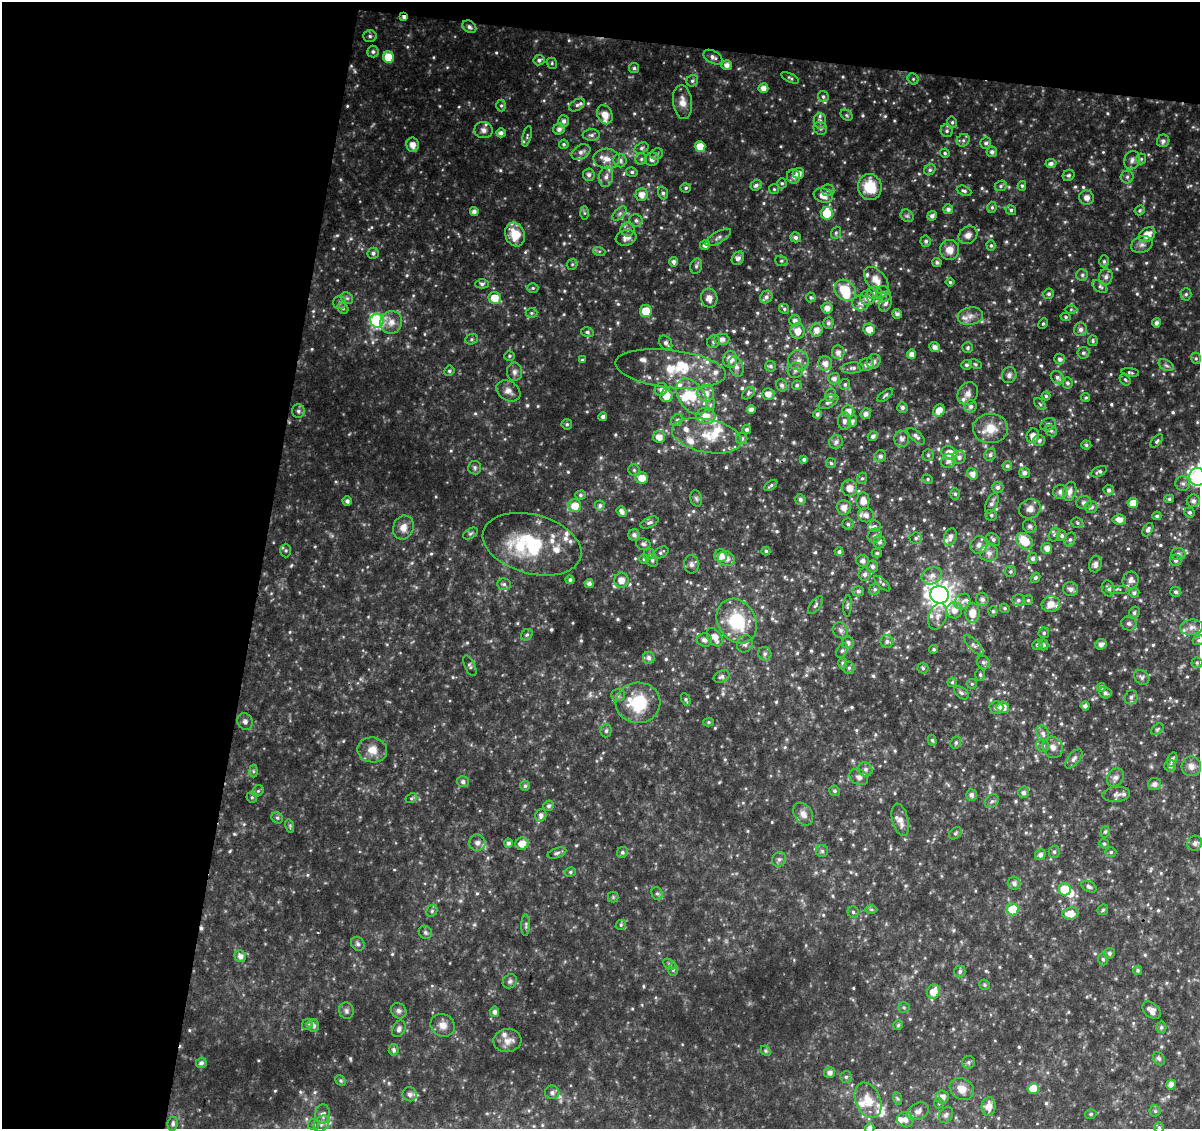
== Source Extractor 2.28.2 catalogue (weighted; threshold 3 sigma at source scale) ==
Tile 1 of 2 x 2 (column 1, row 1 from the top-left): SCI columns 1-1198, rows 1256-2382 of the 2397 x 2495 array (HDU 1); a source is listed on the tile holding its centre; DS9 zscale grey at full resolution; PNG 1202 x 1131 px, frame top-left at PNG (2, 2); each listed source drawn as its Kron ellipse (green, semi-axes under 4 px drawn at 4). Shown black and unused: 25% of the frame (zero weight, under 2 of 3 exposures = <1% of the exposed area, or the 3 px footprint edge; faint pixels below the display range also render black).
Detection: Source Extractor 2.28.2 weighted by HDU 2 'WHT'; one run over the whole footprint, this tile lists its part. Background 0.069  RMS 0.0098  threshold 0.0443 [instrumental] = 3 sigma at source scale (4.5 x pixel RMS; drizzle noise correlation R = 1.50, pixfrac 1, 0.0396/0.0396 arcsec/px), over >= 5 px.
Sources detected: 763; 2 too faint to see at this stretch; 3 inside a brighter object's white glare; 1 cosmic-ray / hot-pixel residue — neither listed nor drawn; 55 inside a brighter listed object's ellipse — not listed separately; of the other 702, all 500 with FLUX_AUTO >= 1.43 (the completeness limit of this list) listed and drawn (202 fainter detections not listed), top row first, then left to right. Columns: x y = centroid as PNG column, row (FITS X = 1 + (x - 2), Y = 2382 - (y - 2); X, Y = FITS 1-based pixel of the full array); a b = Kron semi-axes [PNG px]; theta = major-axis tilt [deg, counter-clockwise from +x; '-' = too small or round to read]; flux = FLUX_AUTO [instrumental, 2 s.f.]
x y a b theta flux
404 17 4 3 - 3.7
469 27 7 5 -34 3.2
370 36 7 5 -3 2.3
373 52 6 5 - 2.4
388 57 6 5 - 23
713 57 10 6 -30 3.3
539 60 5 5 - 2.6
552 63 6 5 - 1.5
727 65 5 5 - 5
634 68 5 5 - 2
790 78 9 4 -25 1.8
913 79 6 5 - 1.6
692 81 6 5 - 2.1
763 88 5 5 - 6.2
823 96 6 5 - 2
682 102 17 9 -83 8.9
501 105 6 5 - 1.7
577 105 8 5 30 3.2
605 115 10 7 -64 10
846 115 6 5 - 1.5
564 121 6 5 - 3.6
820 121 7 6 - 3.4
952 122 6 4 -78 1.8
820 128 7 6 - 2.3
559 129 6 5 - 4.2
483 130 9 8 - 4
947 131 6 6 - 2.2
501 133 5 4 - 3.8
591 135 9 6 0 3
527 136 10 3 76 1.7
963 140 7 6 - 2.6
1163 141 6 6 - 2.8
986 143 6 5 - 2.4
564 144 5 4 - 1.8
412 145 7 6 - 7.5
700 146 5 5 - 14
641 148 7 5 27 2.2
581 152 10 7 30 4.5
992 152 5 5 - 3.2
945 153 4 4 - 1.7
657 154 7 5 22 2.1
607 159 13 10 -4 10
641 159 5 5 - 1.9
652 159 7 6 - 4.7
1141 159 5 5 - 1.5
620 160 7 6 - 4
1132 160 9 7 68 4
1051 163 5 4 - 3.4
930 170 6 5 - 2
632 172 6 4 -14 1.8
798 173 6 5 - 6.4
589 175 6 6 - 3.3
1069 175 6 5 - 1.8
606 177 10 7 79 4.9
794 177 7 6 - 4.5
1127 177 6 6 - 2.4
782 183 5 4 - 1.4
756 185 6 5 - 3
1001 186 6 5 - 2
1022 186 5 4 - 1.6
870 187 13 12 - 29
686 188 5 5 - 2
774 189 5 5 - 1.4
828 190 6 5 - 2.6
964 191 7 4 -22 2.4
663 193 6 5 - 2.3
641 195 6 6 - 7.8
823 196 10 7 -18 9
1086 198 7 7 - 4.9
992 207 5 4 - 1.8
948 209 5 5 - 3.1
1011 210 5 5 - 2.1
1140 210 5 4 - 1.7
474 211 4 4 - 4.5
584 213 6 4 -89 1.6
620 213 8 5 45 2.7
827 213 6 6 - 30
907 216 7 5 -42 2.1
932 216 5 4 - 3.6
636 220 6 6 - 2.8
628 229 7 7 - 3
836 233 6 5 - 1.7
515 234 12 9 -69 22
968 235 10 8 35 5.7
1147 235 9 6 34 12
718 237 14 5 30 4
795 237 5 5 - 3.2
626 238 10 7 17 5.4
926 241 5 5 - 2.5
705 245 5 4 - 4.2
1142 245 11 8 19 4.6
991 246 5 4 - 1.7
950 250 10 9 - 9.7
599 251 6 4 -17 1.5
373 253 6 5 - 2.8
738 258 7 5 55 4.1
781 261 6 5 - 1.8
1104 261 6 4 -89 2.1
674 262 5 4 - 3.1
937 262 4 4 - 2.2
572 264 6 5 - 1.5
696 266 8 5 76 2.2
1082 275 6 6 - 2.1
1106 277 8 7 - 3.9
876 280 15 9 -50 12
950 282 4 4 - 1.6
482 284 7 4 0 2.2
1100 287 8 5 -37 2.3
533 288 5 5 - 1.6
845 290 12 9 -43 28
874 293 7 6 - 3.1
883 294 8 7 - 3.3
1049 294 5 5 - 2.4
1186 294 6 5 - 1.9
766 297 7 6 - 3.4
811 297 5 5 - 1.5
347 298 7 5 -42 2.2
495 298 6 6 - 15
709 298 9 8 - 7.1
867 298 7 7 - 7.9
340 303 6 6 - 2.6
861 303 8 7 - 4.7
886 303 9 6 69 3.9
343 308 6 5 - 1.7
827 308 5 5 - 6.1
784 309 5 4 - 1.6
1071 310 6 4 1 1.4
646 311 6 6 - 18
531 313 6 5 - 1.7
897 314 5 4 - 3.1
970 316 13 8 8 6.6
1066 317 5 4 - 1.4
377 321 7 6 - 130
795 321 5 5 - 4.5
391 322 11 11 - 8.7
828 323 5 5 - 2.7
1156 323 4 4 - 3.4
1043 324 5 4 - 1.5
869 329 6 5 - 10
1081 329 7 6 - 3.8
816 330 6 6 - 7.1
798 331 8 7 - 10
587 332 6 5 - 2.3
471 339 6 5 - 1.7
722 339 7 5 -1 4.7
1093 341 5 4 - 1.7
713 342 7 6 - 2.5
666 343 8 6 -58 3.7
934 347 5 5 - 4.4
968 348 5 5 - 1.6
838 352 7 6 - 4.8
1083 353 6 5 - 2
912 354 5 4 - 5.1
509 356 5 5 - 1.5
1196 358 6 4 -69 1.5
730 359 8 7 - 9.3
1059 359 5 5 - 2.8
582 360 4 3 - 1.5
798 360 10 10 - 6.4
874 361 7 6 - 5.2
825 363 7 7 - 6.8
975 364 6 4 -27 1.5
866 365 8 6 19 3.9
966 365 5 5 - 2
1166 365 8 5 -29 2.1
770 366 5 5 - 2.2
736 367 10 7 -71 3.9
853 368 11 5 4 3.4
670 369 55 19 -6 51
795 370 8 7 - 3.6
449 371 5 4 - 1.9
514 372 9 7 89 4.2
1130 372 9 3 -7 1.7
1009 375 8 7 - 3.8
1057 377 7 6 - 3.6
834 379 6 5 - 4.5
1125 380 6 5 - 1.8
1068 383 5 5 - 2.3
845 384 5 5 - 2.1
782 385 6 5 - 2.9
797 385 5 4 - 1.9
661 389 6 6 - 3.6
508 391 13 9 -31 6.3
706 393 8 8 - 8.8
748 393 7 5 42 2
768 394 6 5 - 6.8
968 394 12 9 61 5.4
830 395 6 5 - 3.4
885 395 9 4 38 2
666 396 6 6 - 13
1046 396 4 4 - 1.5
692 397 20 13 -55 27
1086 398 4 4 - 1.5
828 402 11 5 29 3.6
1040 404 7 4 -45 1.6
710 405 6 4 71 1.6
971 406 6 6 - 3.3
902 408 5 5 - 2.1
751 409 4 4 - 4.5
298 411 7 6 - 2.6
848 411 6 6 - 7
939 411 6 5 - 9.4
817 414 4 4 - 2.3
866 414 5 5 - 4.3
706 416 9 8 - 9.4
603 417 4 4 - 3.4
677 420 6 5 - 1.8
844 421 9 6 86 4.2
852 421 6 4 84 2.4
567 424 5 5 - 1.8
1048 424 8 5 25 2.8
990 428 17 15 2 17
747 430 4 4 - 2.9
1051 431 6 5 - 1.9
707 436 35 16 -11 30
873 436 5 4 - 3.1
916 436 11 5 -42 3.3
1033 436 7 6 - 7.4
659 437 6 6 - 7.8
742 438 6 5 - 2.8
902 439 8 7 - 4.2
1039 440 6 5 - 3.1
1157 441 8 4 46 1.8
836 442 7 6 - 3.6
1086 445 5 4 - 1.6
949 453 8 6 -21 11
928 455 5 5 - 1.8
990 455 6 5 - 2.5
880 456 6 5 - 3.3
959 457 6 6 - 3.5
804 459 4 3 - 2.5
948 461 7 6 - 4.6
831 463 5 4 - 1.5
1007 466 5 4 - 2.3
475 468 7 6 - 2.6
634 470 5 5 - 1.8
1099 472 9 4 26 2.3
1024 473 5 5 - 3.5
973 474 6 5 - 6.3
1197 477 9 8 - 270
642 478 6 5 - 9.7
862 478 6 5 - 1.7
928 479 5 4 - 1.5
1183 484 7 7 - 3.4
771 485 7 3 36 1.7
998 487 6 6 - 3
849 488 8 7 - 8.7
1109 490 5 5 - 2.8
1070 491 10 6 76 5.3
1060 492 7 7 - 4.1
955 494 5 5 - 2.1
580 495 5 4 - 1.9
696 498 8 6 -73 2.1
800 499 5 5 - 2.9
1169 499 5 4 - 1.6
347 501 4 4 - 3
863 501 9 6 -90 8.5
1193 501 6 6 - 3.8
992 503 11 5 65 3.8
1084 503 8 6 3 3
1133 503 5 5 - 11
600 505 5 5 - 2.2
575 506 6 6 - 14
844 507 7 7 - 7.7
1091 507 6 6 - 3.4
1030 509 11 9 24 6
622 512 6 4 -53 3.7
1190 512 5 5 - 2.4
866 515 8 7 - 5.6
991 515 6 5 - 1.8
1157 516 4 4 - 2
1119 520 7 5 -8 6.5
649 523 9 5 23 2.5
1077 523 6 5 - 1.8
848 524 5 5 - 2
874 526 6 6 - 2.3
1030 526 7 6 - 2.4
403 528 12 10 71 8.6
1148 530 7 4 59 3.2
470 533 8 5 30 2
634 535 6 5 - 3.7
1054 535 7 5 74 2.2
875 536 7 6 - 3.2
1062 536 5 5 - 2.4
950 537 9 6 71 4.4
916 538 6 5 - 2.3
993 539 7 5 -42 2.5
1070 539 7 5 62 2.5
1024 541 9 7 -44 24
879 542 6 6 - 3.1
532 544 50 29 -15 76
643 544 7 6 - 2.5
979 545 9 8 - 4.7
1047 548 5 5 - 6.2
286 551 7 5 90 1.9
766 551 4 4 - 1.5
661 552 8 5 28 2.1
839 552 4 4 - 2.1
877 553 5 4 - 1.6
989 553 9 8 - 4.7
649 554 5 5 - 1.8
1178 554 7 6 - 3
721 556 6 6 - 10
1033 558 5 5 - 2.9
644 559 5 5 - 1.5
726 559 8 7 - 6.7
652 560 6 5 - 2
1176 560 6 5 - 2.4
863 561 6 6 - 3.3
691 564 9 7 -88 3.7
1095 564 8 6 74 4.9
873 566 6 5 - 3.5
1011 571 5 5 - 1.8
865 574 6 6 - 3.7
932 576 10 8 28 6.4
1035 578 5 4 - 2.3
570 580 4 4 - 2.5
621 580 8 7 - 8.1
1131 580 8 8 - 5.2
882 583 10 4 -44 1.8
504 584 7 5 -2 2.3
589 584 4 4 - 3.8
1108 588 8 6 -71 4.1
875 589 6 5 - 2
1071 589 7 7 - 4.3
1118 589 11 2 0 1.6
858 591 6 5 - 2.2
1175 592 5 5 - 2.2
1134 593 5 5 - 2.3
939 595 9 8 - 930
982 599 6 6 - 4.3
1018 600 6 5 - 2.2
1028 600 5 5 - 1.7
963 602 8 7 - 4.3
1051 604 9 8 - 9.2
815 605 11 5 52 2.5
848 606 11 3 87 1.7
1005 608 5 4 - 1.5
954 610 8 8 - 7.4
993 611 5 4 - 1.7
972 613 10 7 89 12
1134 613 6 5 - 2.2
938 616 13 8 70 6.9
737 621 23 19 -59 55
1129 624 8 7 - 2.7
1192 627 11 7 5 6.2
840 630 8 7 - 3.4
1044 633 5 5 - 1.9
527 635 6 5 - 1.8
715 637 10 6 -55 9.4
705 640 7 6 - 4
1198 640 6 4 22 1.5
887 641 6 6 - 3.2
848 643 6 6 - 3.1
745 644 9 7 58 4
1101 644 6 5 - 4.4
974 645 12 5 -46 3.2
1037 645 5 5 - 2
1043 645 5 5 - 2.4
934 649 4 4 - 1.7
842 651 8 5 62 2.3
765 654 7 6 - 2.8
649 658 6 6 - 3.6
983 662 7 6 - 2.8
842 663 6 4 -90 1.5
1197 663 5 5 - 1.6
470 666 11 5 -66 2.3
849 668 6 5 - 2.1
923 668 5 5 - 1.7
980 675 6 5 - 1.7
722 677 8 5 24 3
1142 677 8 6 -41 3
952 682 4 4 - 1.5
972 684 5 5 - 1.5
1101 687 4 4 - 2.3
961 693 8 5 -38 2.1
1105 693 6 5 - 2.9
618 695 7 6 - 2.5
1131 697 7 6 - 3
686 699 7 4 -65 1.7
638 703 22 20 4 47
1085 706 4 4 - 3.2
1003 707 6 6 - 9
996 708 7 6 - 3.8
245 722 8 7 - 3.5
709 722 5 4 - 1.6
1157 729 7 5 42 1.6
606 731 6 5 - 2
1043 734 8 6 -66 3.4
932 740 5 4 - 1.8
956 742 6 5 - 2
1042 746 6 6 - 3
1053 747 11 9 -54 6
372 750 15 12 -10 12
1074 759 11 5 51 3.8
1172 760 7 5 74 3.2
1170 766 6 6 - 3.6
1191 766 10 9 - 6.4
865 769 7 6 - 3.1
253 771 6 4 -89 1.5
859 777 10 7 -30 4.5
1115 777 10 7 54 4.8
463 782 6 5 - 3
1155 784 6 6 - 4.7
525 786 5 5 - 2.2
258 791 6 5 - 1.6
834 791 5 5 - 2
1024 792 6 5 - 3.3
1116 794 14 7 5 4.2
971 795 6 5 - 3.4
252 797 5 5 - 1.5
411 798 6 4 29 1.5
992 801 8 6 43 2.7
549 806 5 5 - 2.2
803 814 12 9 -57 7.2
541 815 6 5 - 3.6
277 818 6 5 - 1.8
900 820 17 8 -76 8.7
290 826 7 4 -73 1.6
1105 832 6 4 72 1.7
955 833 7 5 40 1.9
477 843 8 8 - 4.1
508 843 4 4 - 2.7
1195 843 8 7 - 4.9
522 844 6 6 - 10
1104 844 5 4 - 1.7
822 851 6 6 - 2
622 852 5 5 - 2.5
1054 852 6 5 - 2.1
1111 852 5 4 - 1.7
557 853 10 5 19 2.4
1040 855 5 5 - 3.7
779 859 8 6 55 3.1
570 872 5 4 - 1.8
1014 883 6 6 - 3.5
1089 887 8 5 -28 2.4
1065 889 6 6 - 26
657 894 7 5 -65 2.3
613 897 5 5 - 1.5
871 909 6 4 0 1.5
1013 909 6 6 - 34
1103 910 6 5 - 1.8
432 911 6 5 - 1.8
853 912 5 5 - 1.8
1070 913 8 6 5 10
526 925 11 4 90 2.1
621 925 5 4 - 1.6
425 932 7 6 - 2.2
358 944 7 6 - 2.6
1110 953 5 5 - 2.3
240 956 6 5 - 5.1
1103 959 6 5 - 1.8
670 964 7 5 -28 1.9
673 970 6 5 - 2.1
1138 970 5 4 - 1.7
960 971 6 5 - 2.5
510 981 8 6 47 2.6
984 985 5 5 - 1.6
934 992 7 6 - 11
904 1007 5 5 - 1.6
1151 1010 10 7 -42 5.2
346 1011 8 7 - 3
399 1011 8 7 - 3.1
494 1012 5 5 - 3.4
307 1024 6 5 - 2.6
443 1025 12 11 - 8.1
898 1025 5 5 - 1.9
313 1026 6 5 - 3.3
1161 1027 6 5 - 2.2
399 1029 9 6 62 3.4
507 1041 14 11 7 8.6
394 1050 6 5 - 2.6
766 1051 6 4 -45 1.5
1159 1059 7 5 -55 2.2
968 1062 6 6 - 2.2
201 1063 5 5 - 3.2
830 1073 5 5 - 4.5
846 1077 6 6 - 1.9
341 1081 6 4 -45 1.5
1171 1084 5 4 - 5.1
962 1089 13 10 -30 11
1033 1089 6 5 - 18
552 1092 7 7 - 3.1
410 1094 7 7 - 4.4
942 1097 6 6 - 5.8
897 1098 6 4 -71 1.5
868 1100 18 12 -66 17
939 1103 5 5 - 1.5
989 1106 9 7 86 9.7
918 1111 12 8 25 5.5
1155 1111 5 5 - 1.8
322 1114 9 7 80 3.5
1091 1114 6 4 16 1.9
946 1115 8 6 60 2.8
905 1120 8 7 - 6
322 1123 9 7 50 3.8
173 1124 7 5 78 2.3
314 1125 5 5 - 1.5
870 1128 5 4 - 4
1159 1128 5 5 - 1.5
Overlapping masked pixels (flux is a lower limit): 1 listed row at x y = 404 17
Isophote crosses this tile's border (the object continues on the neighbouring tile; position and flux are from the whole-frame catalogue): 5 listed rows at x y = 1197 477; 1198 640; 1195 843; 870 1128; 1159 1128